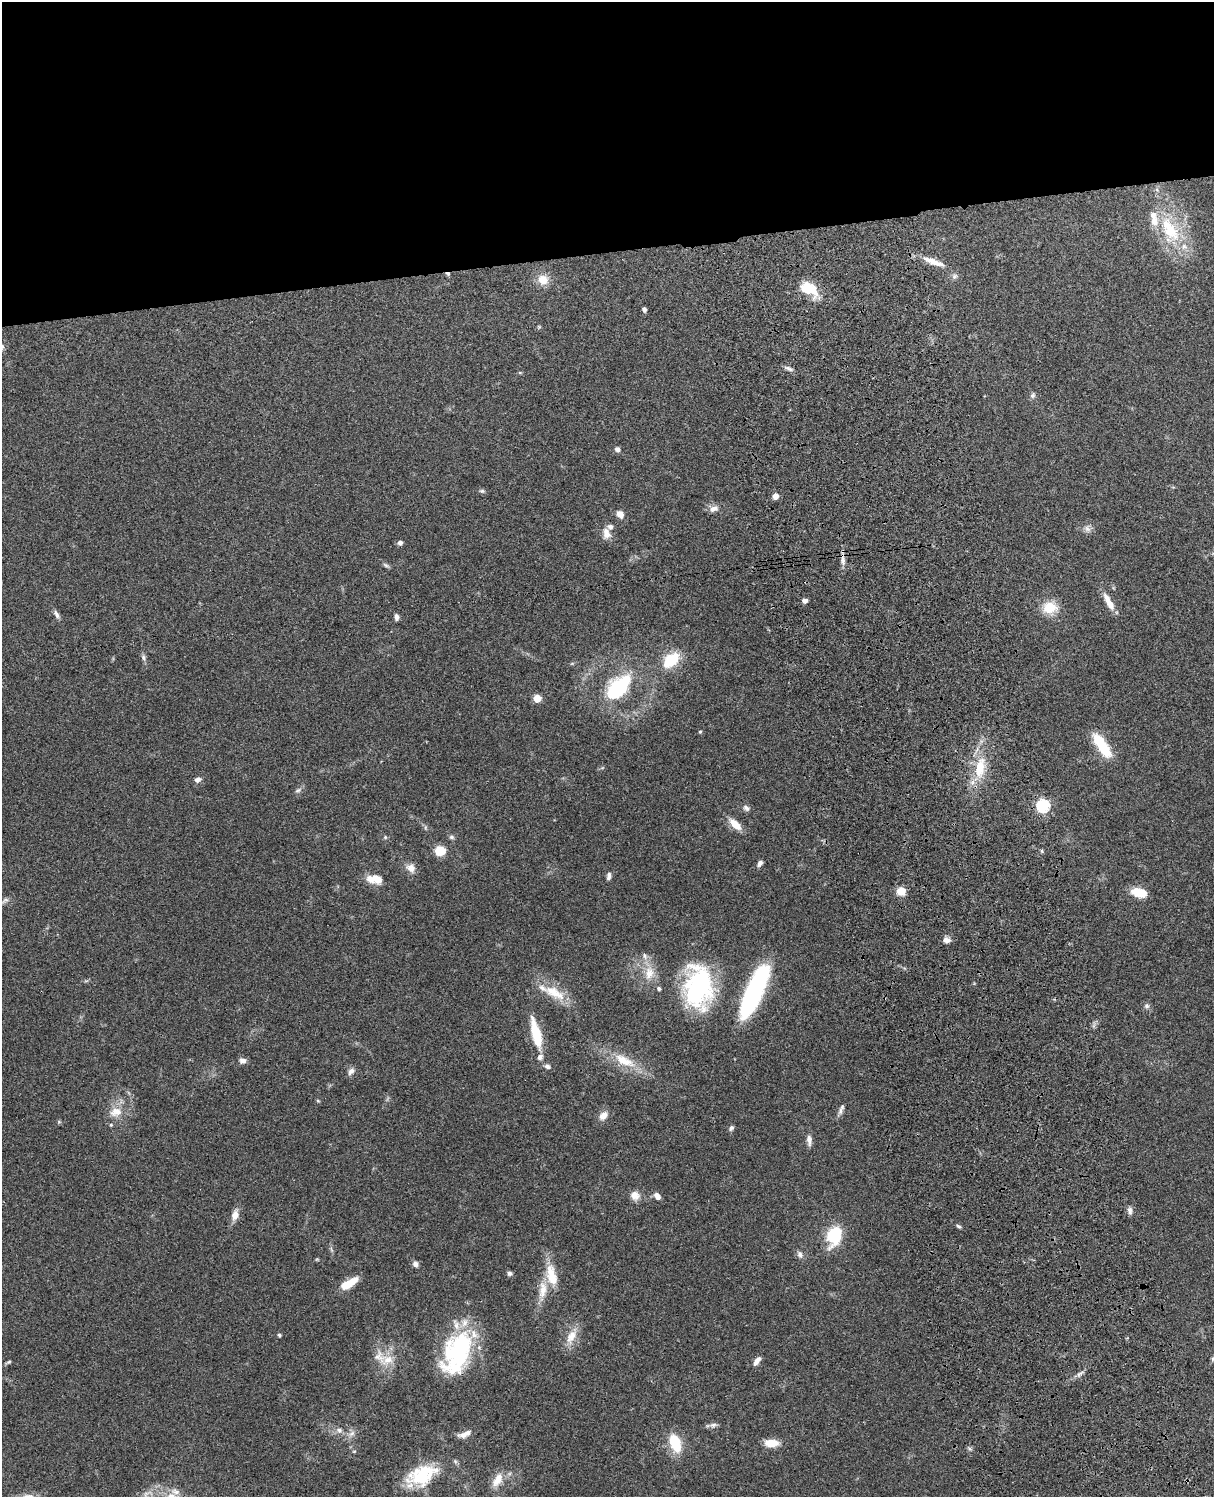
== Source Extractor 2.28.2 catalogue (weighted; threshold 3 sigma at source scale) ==
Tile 2 of 4 x 3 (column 2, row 1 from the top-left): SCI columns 1331-2542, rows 3153-4647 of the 5085 x 4924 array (HDU 1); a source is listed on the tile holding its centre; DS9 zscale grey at full resolution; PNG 1216 x 1499 px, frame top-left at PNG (2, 2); no overlay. Shown black and unused: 17% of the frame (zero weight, under 3 of 4 exposures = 6% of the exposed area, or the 3 px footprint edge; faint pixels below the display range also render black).
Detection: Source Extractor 2.28.2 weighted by HDU 2 'WHT'; one run over the whole footprint, this tile lists its part. Background 0.104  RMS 0.0065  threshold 0.0294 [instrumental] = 3 sigma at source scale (4.5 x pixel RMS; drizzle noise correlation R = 1.50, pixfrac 1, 0.05/0.05 arcsec/px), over >= 5 px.
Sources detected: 108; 3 inside a brighter object's white glare — not listed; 11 inside a brighter listed object's ellipse — not listed separately; the other 94 listed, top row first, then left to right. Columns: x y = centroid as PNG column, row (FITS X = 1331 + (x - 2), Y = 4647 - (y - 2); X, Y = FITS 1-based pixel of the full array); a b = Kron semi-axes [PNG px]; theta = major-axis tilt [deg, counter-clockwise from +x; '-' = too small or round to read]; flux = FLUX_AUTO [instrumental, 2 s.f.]
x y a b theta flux
1170 230 46 23 -64 41
934 262 33 8 -21 9.5
448 274 6 4 -17 1.1
954 276 8 7 - 2.1
543 280 13 12 - 8.3
809 289 24 14 -32 17
644 309 4 4 - 2.2
788 368 13 5 -26 2
520 372 5 4 - 0.71
1033 395 8 7 - 1.7
617 449 7 6 - 2
482 491 8 5 0 1.3
775 496 7 6 - 3.6
714 509 13 8 16 3.8
620 514 10 8 -46 3.9
1087 529 10 7 -45 2.8
606 534 14 9 -75 5.8
400 543 6 5 - 2
843 560 15 6 -85 3.5
386 565 9 5 -25 1.3
805 600 5 4 - 3.4
1109 602 25 7 -61 7.7
1050 608 15 13 -1 16
56 614 13 5 -64 2.4
396 617 7 4 -87 2.3
144 658 10 6 -67 1.9
671 660 21 13 41 20
620 686 30 20 44 44
537 698 5 5 - 18
700 732 4 3 - 0.75
1101 745 31 10 -55 23
980 768 32 15 79 22
198 779 8 6 18 2.5
298 790 9 5 30 1.6
1043 806 6 6 - 95
746 808 9 6 -45 2.1
735 824 17 8 -44 8.1
385 837 5 5 - 0.92
451 837 7 6 - 1.4
440 851 10 9 - 11
1042 851 6 4 -71 0.77
760 863 8 5 50 2
411 868 12 10 -40 4.7
609 876 9 5 79 2.3
377 879 14 10 -35 7.3
901 891 9 8 - 7.4
1139 893 17 9 -14 14
5 900 10 5 34 1.8
947 940 10 7 -3 3
649 973 21 12 82 11
698 987 46 29 -90 88
659 989 5 4 - 1.3
754 992 51 14 66 110
554 993 35 14 -28 16
1146 1006 8 7 - 1.9
536 1033 32 9 -76 24
243 1061 8 7 - 2.9
624 1061 33 13 -26 18
547 1066 7 6 - 2.1
351 1071 10 7 53 2.9
318 1101 6 3 -19 0.64
842 1107 9 6 68 2
116 1112 19 13 16 9.7
603 1116 13 9 43 4.8
731 1128 7 5 53 1.5
809 1140 15 6 -85 3.3
635 1195 12 11 - 5.1
657 1196 9 7 -55 3.4
1130 1211 10 6 -79 2.2
235 1215 16 9 77 4.8
959 1226 7 4 -42 1.2
834 1235 16 11 74 35
800 1254 11 7 -65 2.4
415 1264 7 6 - 2.4
509 1273 6 5 - 1.9
552 1275 31 13 -76 15
349 1283 18 7 32 13
543 1290 26 11 85 11
279 1335 4 3 - 1.4
572 1336 25 12 62 9.7
460 1350 63 25 56 68
379 1357 24 16 -45 11
1212 1359 6 4 89 0.96
757 1361 12 6 53 3.3
8 1362 8 4 25 1
1080 1374 13 4 31 2.2
713 1425 10 6 13 2.2
339 1430 7 7 - 2.4
352 1433 9 6 30 2.6
463 1435 14 7 8 4.2
675 1443 20 11 -71 21
771 1443 14 8 -1 10
422 1475 36 21 22 33
498 1480 21 10 60 8.1
Overlapping masked pixels (flux is a lower limit): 1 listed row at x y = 448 274